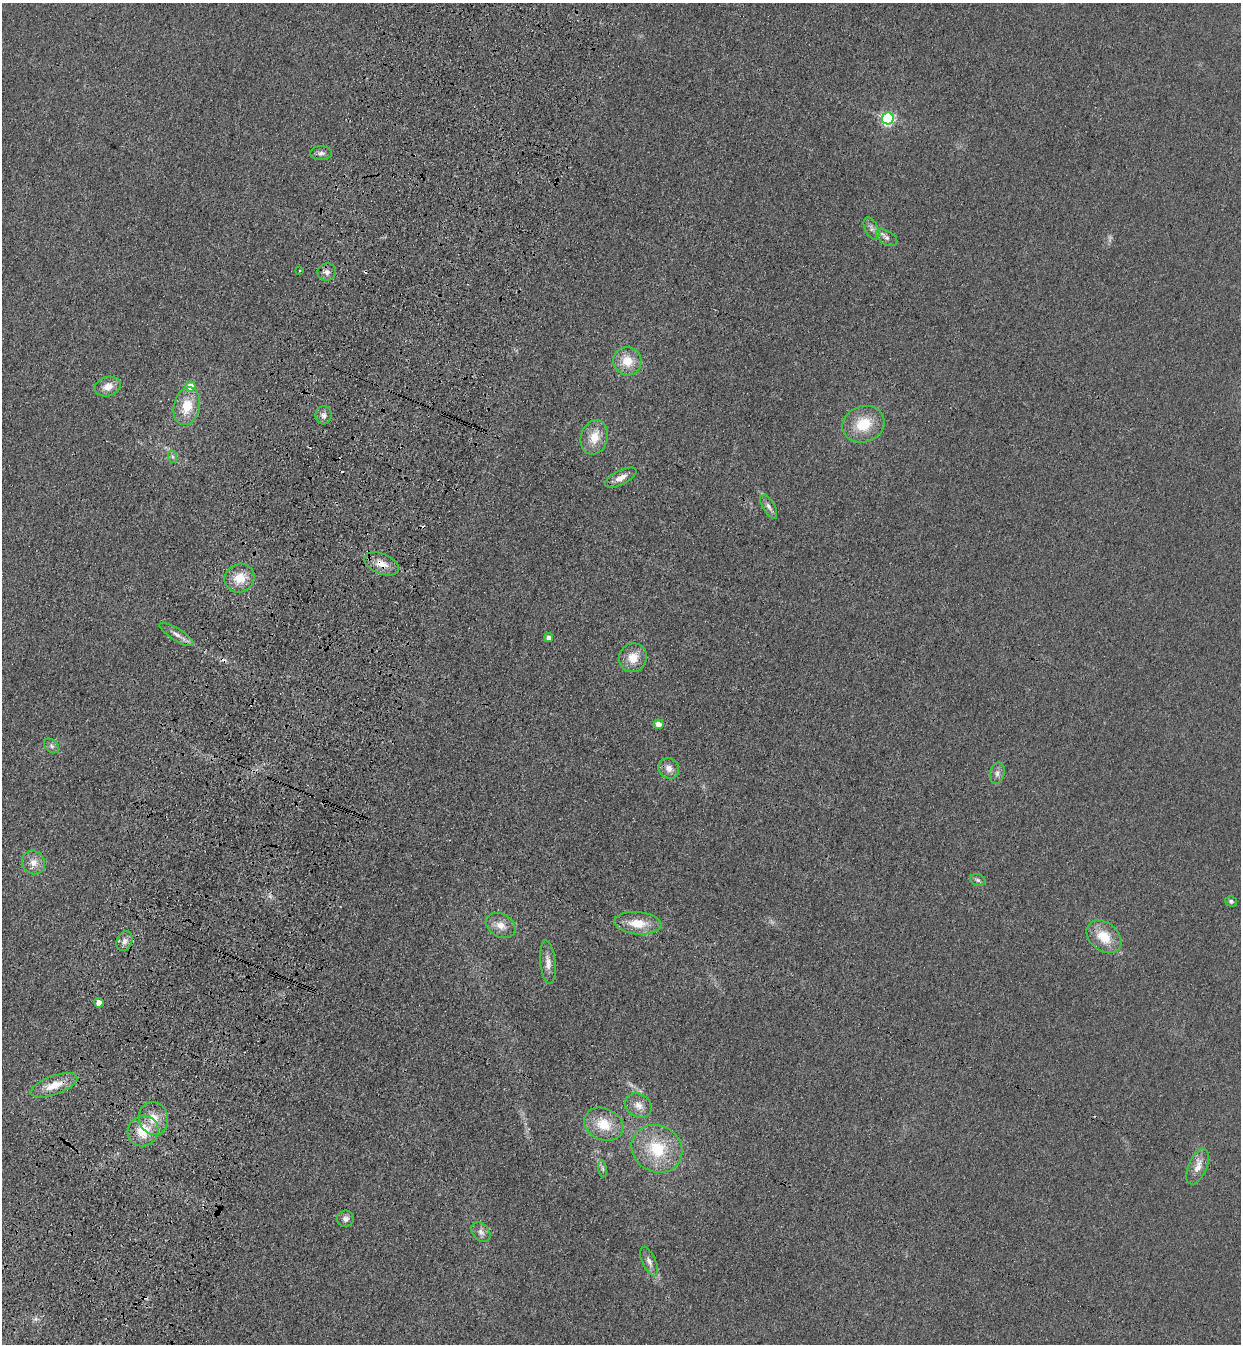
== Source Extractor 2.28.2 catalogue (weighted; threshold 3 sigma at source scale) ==
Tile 7 of 4 x 4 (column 3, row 2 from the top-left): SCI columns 2724-3962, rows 2730-4071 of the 5575 x 5458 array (HDU 1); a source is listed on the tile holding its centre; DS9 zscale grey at full resolution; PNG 1243 x 1346 px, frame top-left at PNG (2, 3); each listed source drawn as its Kron ellipse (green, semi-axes under 4 px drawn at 4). Shown black and unused: <1% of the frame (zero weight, under 3 of 4 exposures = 6% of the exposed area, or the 3 px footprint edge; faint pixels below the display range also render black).
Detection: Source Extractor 2.28.2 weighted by HDU 2 'WHT'; one run over the whole footprint, this tile lists its part. Background 0.0343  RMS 0.0055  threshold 0.0248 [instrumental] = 3 sigma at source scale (4.5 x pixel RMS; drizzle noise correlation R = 1.50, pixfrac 1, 0.05/0.05 arcsec/px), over >= 5 px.
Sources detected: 51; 1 too faint to see at this stretch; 5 cosmic-ray / hot-pixel residue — neither listed nor drawn; the other 45 listed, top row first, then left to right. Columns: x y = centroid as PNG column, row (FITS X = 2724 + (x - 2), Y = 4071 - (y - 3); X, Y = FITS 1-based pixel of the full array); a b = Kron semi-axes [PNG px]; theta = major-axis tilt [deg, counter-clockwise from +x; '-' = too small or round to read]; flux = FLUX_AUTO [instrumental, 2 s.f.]
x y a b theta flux
888 118 6 6 - 100
321 153 11 7 0 2.1
871 228 12 6 -64 2.4
887 238 11 6 -30 2.2
299 270 3 3 - 0.94
327 272 9 8 - 2.7
627 361 14 14 - 9.8
190 386 5 5 - 11
108 387 13 9 18 5.8
187 406 19 13 76 14
324 415 9 8 - 2.4
863 424 21 18 20 16
594 437 17 13 74 9.7
173 457 6 4 -70 1
621 478 17 7 27 4.4
769 507 13 5 -59 2.4
382 564 18 10 -23 7.1
239 578 15 14 - 9.9
176 634 19 6 -32 3.4
548 637 4 4 - 2.2
633 658 15 14 - 8.4
658 724 5 5 - 4
51 746 8 6 -43 1.7
669 768 10 10 - 3.9
997 773 11 7 74 2.5
33 862 12 11 - 5.1
978 880 8 5 -17 1.4
1231 901 6 5 - 1.2
638 923 24 11 -5 12
501 926 16 11 -29 5.9
1104 937 19 14 -40 13
124 941 10 7 66 3
548 962 22 7 -84 4.4
99 1003 4 4 - 5.3
54 1085 24 9 20 9.9
638 1105 14 11 -35 5
154 1118 16 14 -74 9.1
604 1124 20 15 -24 14
143 1131 16 15 - 13
657 1149 26 23 -30 26
1198 1167 19 9 66 5.7
602 1169 8 4 -81 1.2
345 1219 8 8 - 2.4
481 1232 11 8 -46 2.8
649 1262 16 6 -65 3.1
Overlapping masked pixels (flux is a lower limit): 1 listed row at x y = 382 564